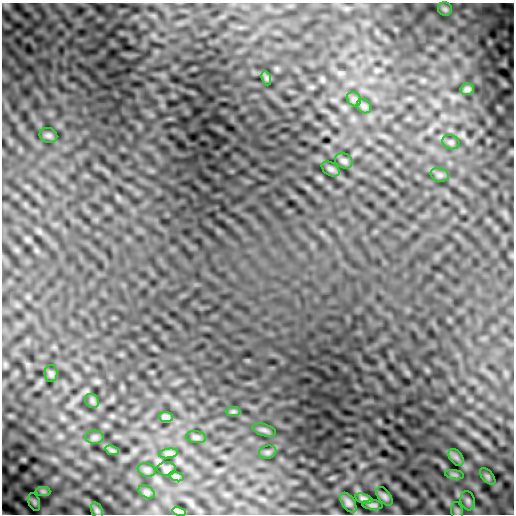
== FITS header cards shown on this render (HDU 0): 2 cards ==
NAXIS1  =                  512
NAXIS2  =                  512

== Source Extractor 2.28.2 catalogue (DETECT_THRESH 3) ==
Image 512 x 512 px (HDU 0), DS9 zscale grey, 1 PNG px = 1 image px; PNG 516 x 516 px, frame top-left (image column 1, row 512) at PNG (2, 3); each listed source drawn as its Kron ellipse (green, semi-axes under 4 px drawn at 4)
Background 5.61e-05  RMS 0.0022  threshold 0.0066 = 3 sigma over >= 5 px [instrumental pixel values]
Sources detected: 37; all 37 listed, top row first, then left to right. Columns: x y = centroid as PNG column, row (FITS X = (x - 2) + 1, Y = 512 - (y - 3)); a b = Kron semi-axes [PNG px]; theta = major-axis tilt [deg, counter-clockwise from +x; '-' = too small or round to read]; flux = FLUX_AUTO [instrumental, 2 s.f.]
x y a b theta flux
445 9 7 7 - 0.32
266 78 7 4 -71 0.26
467 89 7 5 13 0.46
354 99 8 6 -45 0.45
364 106 8 6 -44 0.4
48 135 9 7 -23 0.38
451 142 9 7 -18 0.38
344 161 9 7 -27 0.45
331 169 10 6 -32 0.41
440 175 9 6 -15 0.48
51 373 8 6 -89 0.33
92 401 7 6 - 0.35
233 411 7 4 0 0.3
166 417 7 5 -7 0.54
264 430 12 6 -16 0.42
95 437 9 6 0 0.44
196 437 10 6 -7 0.38
112 450 7 4 -19 0.3
268 452 9 6 15 0.34
168 453 10 4 8 0.44
456 457 9 6 -54 0.51
167 469 9 7 1 0.44
147 470 9 6 -15 0.4
454 475 9 4 -9 0.35
176 476 7 4 -18 0.31
488 476 10 5 -49 0.31
43 491 7 4 -1 0.28
146 492 9 5 -27 0.29
384 496 10 6 -53 0.4
364 499 9 4 -16 0.47
468 501 10 7 -73 0.45
34 502 9 5 -69 0.27
348 503 11 6 -55 0.49
373 505 10 4 -4 0.39
97 511 8 5 -63 0.3
457 511 9 6 -80 0.32
179 512 6 3 -15 0.35